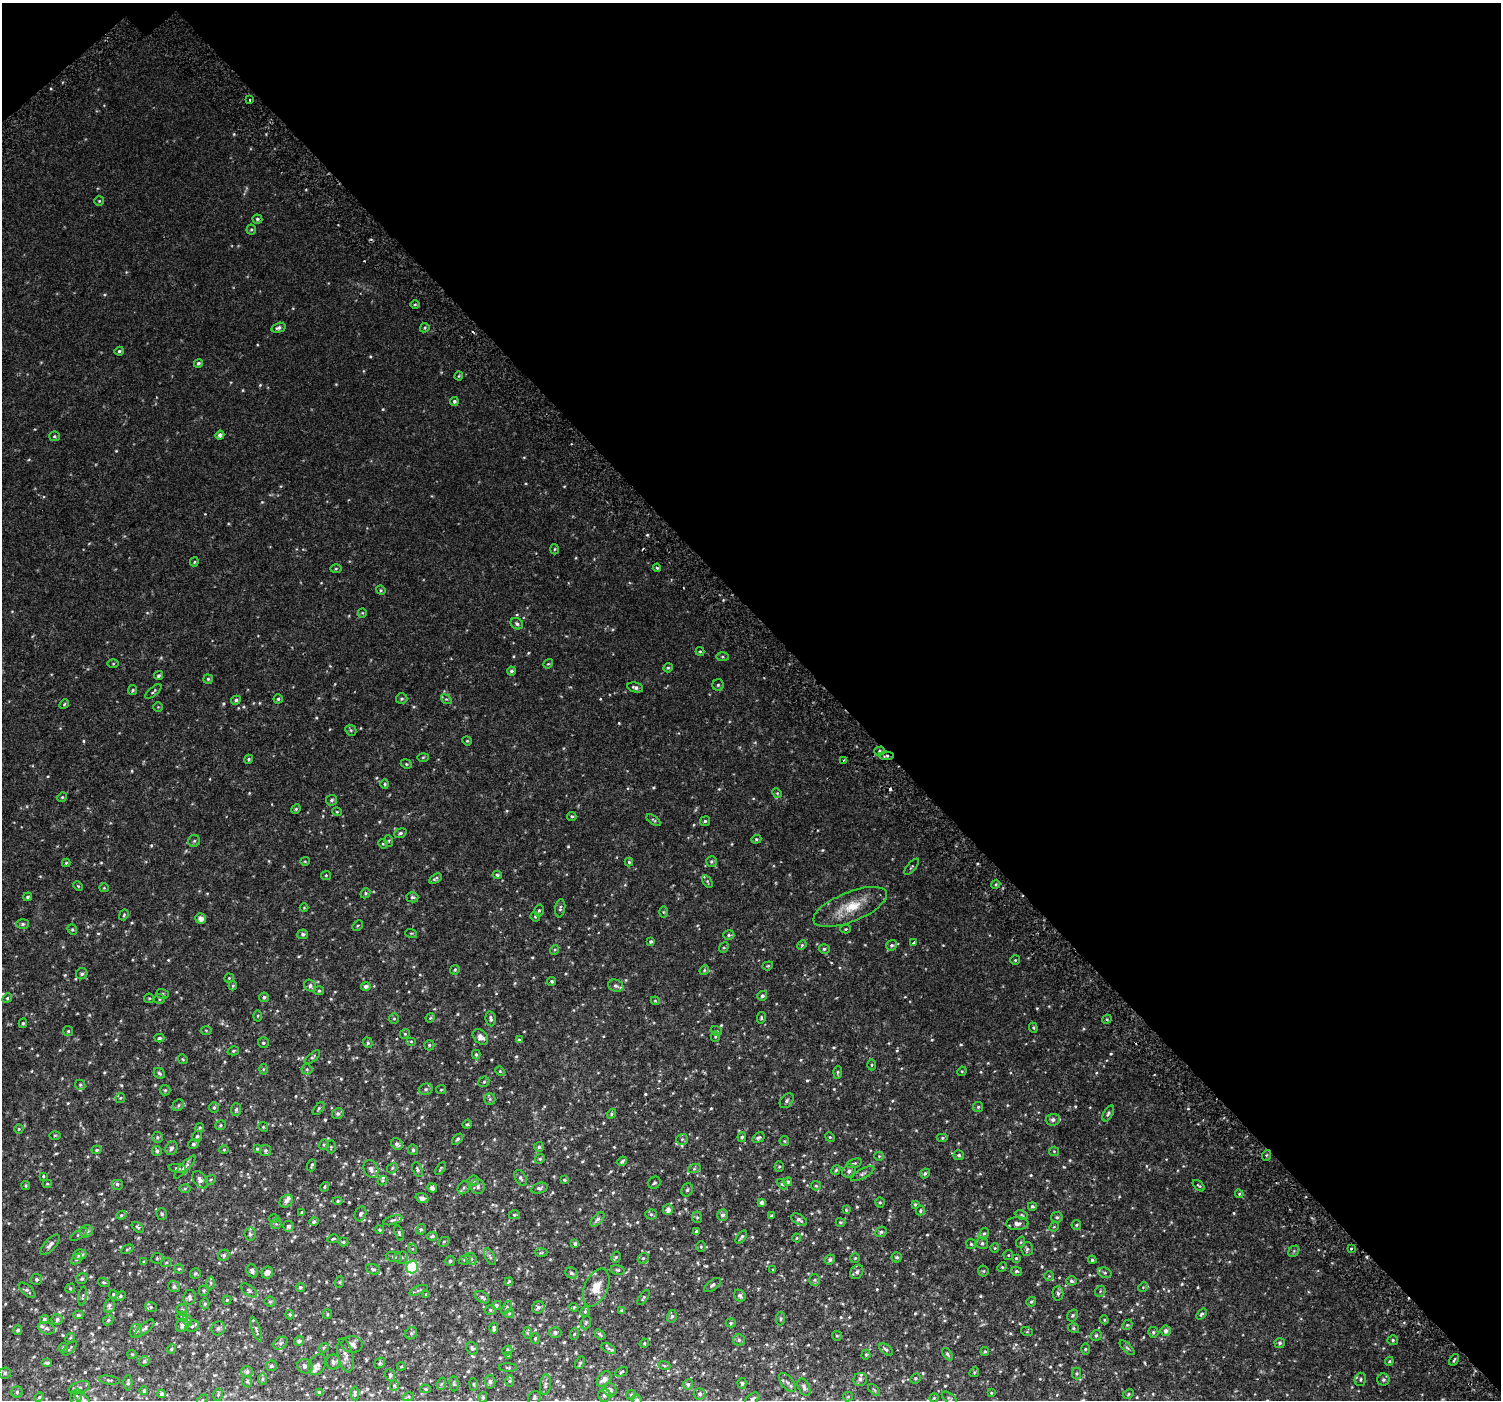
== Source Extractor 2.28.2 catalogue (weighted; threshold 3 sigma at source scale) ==
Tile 3 of 4 x 4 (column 3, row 1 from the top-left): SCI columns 3050-4548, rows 4472-5869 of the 6110 x 6080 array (HDU 1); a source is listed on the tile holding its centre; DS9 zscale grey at full resolution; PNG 1503 x 1402 px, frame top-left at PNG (2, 3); each listed source drawn as its Kron ellipse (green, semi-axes under 4 px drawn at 4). Shown black and unused: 45% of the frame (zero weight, under 2 of 3 exposures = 3% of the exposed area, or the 3 px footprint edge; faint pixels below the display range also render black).
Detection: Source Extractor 2.28.2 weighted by HDU 2 'WHT'; one run over the whole footprint, this tile lists its part. Background 0.0149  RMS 0.0057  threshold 0.0258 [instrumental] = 3 sigma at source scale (4.5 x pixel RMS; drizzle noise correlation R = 1.50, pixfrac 1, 0.0396/0.0396 arcsec/px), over >= 5 px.
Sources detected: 716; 5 cosmic-ray / hot-pixel residue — neither listed nor drawn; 16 inside a brighter listed object's ellipse — not listed separately; of the other 695, all 500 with FLUX_AUTO >= 0.552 (the completeness limit of this list) listed and drawn (195 fainter detections not listed), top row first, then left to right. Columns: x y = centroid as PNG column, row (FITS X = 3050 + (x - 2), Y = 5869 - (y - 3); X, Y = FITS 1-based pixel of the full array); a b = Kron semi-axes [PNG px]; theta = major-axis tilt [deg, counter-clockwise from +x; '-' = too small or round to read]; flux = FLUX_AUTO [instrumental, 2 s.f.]
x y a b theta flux
250 100 3 2 - 0.71
99 201 5 5 - 0.65
257 219 5 4 - 0.92
251 230 5 4 - 0.66
415 305 5 3 - 0.61
278 328 7 4 15 1.4
425 328 5 4 - 0.77
119 351 4 4 - 0.89
198 363 4 4 - 1.1
459 376 4 4 - 0.56
454 401 4 4 - 1.1
220 435 4 4 - 2
54 436 5 5 - 0.79
555 549 5 3 - 0.58
194 562 4 4 - 0.59
657 568 4 4 - 0.78
336 569 6 4 2 0.64
381 590 5 4 - 0.61
362 613 5 4 - 0.58
517 624 6 5 - 1.2
700 651 4 4 - 0.62
723 657 6 3 0 0.74
113 664 5 4 - 0.57
548 664 5 4 - 0.63
668 668 5 4 - 0.63
511 671 4 4 - 1.2
159 676 5 4 - 1.1
208 679 5 4 - 0.78
718 685 6 5 - 1.1
635 687 8 5 -13 1.6
133 690 5 4 - 0.74
153 691 10 3 40 0.86
278 699 4 4 - 0.84
402 699 5 5 - 0.99
446 699 5 4 - 0.8
236 700 5 4 - 1.1
64 704 5 4 - 0.63
158 707 5 5 - 0.55
351 730 6 5 - 0.81
467 741 5 4 - 0.59
880 751 5 4 - 1.1
886 756 7 4 -1 1.2
423 757 6 4 2 0.59
249 759 5 4 - 0.85
843 760 2 2 - 0.63
406 764 6 4 -22 0.67
385 784 4 4 - 0.59
777 793 5 4 - 0.67
62 797 5 4 - 0.7
332 800 5 5 - 1.1
296 809 5 4 - 0.76
337 812 5 3 - 0.55
572 816 4 4 - 0.87
654 820 8 3 -35 0.76
705 821 5 5 - 0.85
400 833 6 4 22 1.2
756 839 5 4 - 0.67
194 841 6 6 - 1
389 841 6 4 -73 0.56
383 844 5 4 - 0.59
305 861 5 4 - 0.6
711 861 5 5 - 0.93
629 862 4 4 - 0.69
66 863 4 4 - 0.69
911 867 10 3 49 0.77
326 875 5 4 - 0.63
497 875 5 4 - 0.77
436 879 7 4 32 1.1
707 881 7 4 -59 0.8
996 884 5 3 - 0.72
78 886 5 3 - 0.57
104 888 5 4 - 0.6
365 893 5 4 - 0.75
28 897 4 4 - 0.88
412 897 6 5 - 0.97
850 907 39 14 22 15
304 908 4 4 - 0.56
560 908 9 5 82 1.1
539 910 6 4 74 0.87
663 912 6 4 -89 0.59
124 915 6 4 68 0.7
535 917 5 4 - 0.61
200 918 5 5 - 3
23 924 6 5 - 1.1
358 926 6 4 45 0.59
846 929 5 4 - 0.6
72 930 5 4 - 0.76
411 933 6 4 -17 0.67
303 934 5 5 - 1.3
729 935 5 5 - 0.92
651 941 4 4 - 0.93
913 943 4 3 - 1.2
802 945 5 4 - 0.65
892 945 5 5 - 1
724 948 5 4 - 0.76
824 949 5 4 - 0.85
554 950 5 3 - 0.58
1015 960 5 5 - 0.71
768 966 5 4 - 0.65
455 970 5 4 - 0.75
704 970 5 4 - 0.63
82 974 6 5 - 1.3
229 978 4 4 - 0.64
552 981 4 4 - 0.92
233 986 4 3 - 0.63
310 986 6 5 - 1.5
366 986 5 4 - 2.1
616 986 8 6 -19 1.3
319 991 5 4 - 0.66
162 994 6 4 -17 0.98
762 996 5 5 - 1.4
264 997 5 5 - 1.2
7 998 5 4 - 0.72
149 998 5 4 - 0.62
159 999 6 5 - 0.84
655 1001 4 4 - 0.56
258 1016 5 3 - 0.55
430 1018 5 4 - 0.59
761 1018 6 4 78 0.78
394 1019 5 5 - 0.72
491 1019 8 5 -82 1.2
1107 1019 5 4 - 0.69
23 1023 5 4 - 0.83
1033 1028 5 4 - 0.66
206 1030 5 3 - 0.59
68 1031 5 5 - 0.8
716 1031 6 4 -18 0.77
405 1034 5 4 - 0.66
480 1037 9 6 -47 3.1
715 1037 5 4 - 0.68
159 1038 5 4 - 0.94
519 1040 4 3 - 0.96
411 1041 5 4 - 0.76
263 1043 5 5 - 0.88
368 1043 5 4 - 1.1
429 1045 5 5 - 0.93
233 1051 6 4 16 0.9
476 1054 5 4 - 0.94
312 1057 9 4 40 1.1
183 1059 5 4 - 0.61
872 1065 5 3 - 0.67
263 1069 5 3 - 0.56
307 1069 5 5 - 0.81
500 1071 5 4 - 0.66
962 1071 5 4 - 0.57
838 1072 6 4 86 0.82
159 1073 6 5 - 0.99
484 1082 6 5 - 0.75
80 1085 5 4 - 0.78
426 1089 7 5 15 1.2
165 1090 5 5 - 0.75
441 1090 5 4 - 0.6
120 1098 5 5 - 0.67
490 1099 6 5 - 0.9
787 1101 8 6 52 1.3
178 1105 6 5 - 0.92
978 1107 5 5 - 0.8
214 1108 5 4 - 0.89
236 1109 6 5 - 1.2
319 1109 8 4 52 0.81
1108 1113 9 4 61 1.2
338 1114 6 5 - 1.3
611 1114 5 4 - 0.82
1053 1120 7 6 - 1.8
467 1124 5 4 - 0.63
220 1125 5 5 - 0.82
263 1127 5 4 - 0.61
200 1128 4 4 - 0.69
19 1129 5 4 - 0.61
55 1135 6 4 1 0.55
197 1136 5 5 - 1
157 1137 5 5 - 0.95
742 1137 5 4 - 0.88
830 1137 5 4 - 0.6
758 1138 6 4 32 1.1
942 1138 6 4 0 0.94
457 1139 6 4 45 0.92
682 1139 6 5 - 0.91
784 1141 5 4 - 0.61
193 1144 5 4 - 1.1
397 1144 6 5 - 1.7
324 1145 5 4 - 0.76
331 1147 6 4 -89 0.69
539 1147 5 5 - 1.1
171 1148 7 5 59 1.3
257 1149 4 3 - 0.65
97 1150 5 4 - 0.81
224 1150 4 4 - 0.57
265 1150 5 5 - 1.1
413 1150 5 5 - 1.1
157 1151 5 5 - 1.3
1054 1151 5 4 - 0.59
959 1155 5 5 - 1.1
1267 1155 5 3 - 0.64
879 1156 5 4 - 0.6
540 1159 5 4 - 0.75
622 1161 5 4 - 1.2
854 1163 8 3 16 0.83
312 1165 6 3 70 0.71
779 1166 5 4 - 0.65
185 1167 15 4 47 1.9
177 1168 9 4 -6 1.2
392 1168 6 4 49 0.71
371 1169 9 7 -65 2.8
417 1169 8 4 -65 1
440 1169 7 3 52 0.61
694 1169 6 4 18 0.86
836 1170 5 4 - 0.78
849 1171 7 6 - 1.7
925 1173 5 4 - 1
863 1174 13 4 28 1.6
43 1176 4 3 - 0.58
521 1178 9 5 -60 1.2
200 1180 9 6 -49 2.3
211 1180 5 4 - 0.65
564 1180 4 3 - 0.56
382 1181 5 4 - 0.72
473 1181 6 5 - 1.1
788 1182 4 4 - 1.1
654 1183 6 5 - 0.94
47 1184 4 4 - 0.68
117 1184 6 5 - 1.1
782 1184 6 4 -43 0.71
26 1185 4 4 - 0.65
478 1186 7 7 - 1.5
816 1186 5 4 - 0.66
1199 1186 7 3 -43 0.62
325 1187 5 4 - 0.65
432 1188 5 4 - 2.1
464 1188 7 5 54 1.1
539 1188 8 5 17 1.2
185 1189 6 4 1 0.71
687 1190 7 5 61 1.1
1239 1194 4 4 - 0.66
422 1198 6 4 -18 1.8
286 1201 7 5 43 1.9
338 1201 4 4 - 0.78
762 1202 4 4 - 1.7
880 1202 5 4 - 0.65
915 1204 4 3 - 0.7
1032 1206 4 4 - 1.1
668 1210 5 5 - 2.5
846 1210 4 3 - 0.6
920 1211 5 4 - 0.73
302 1212 4 3 - 0.65
162 1214 6 5 - 0.93
360 1214 7 5 67 1.2
651 1214 5 5 - 0.82
121 1215 5 4 - 0.75
514 1215 5 4 - 0.74
723 1215 6 5 - 1.6
1022 1215 7 4 -26 0.73
771 1216 4 3 - 0.8
697 1217 6 5 - 0.86
1057 1217 6 5 - 1.2
274 1218 5 3 - 0.59
597 1219 9 5 47 1.6
393 1220 10 3 18 1
799 1220 9 5 -32 1.6
314 1222 5 4 - 1.4
840 1222 5 4 - 0.64
276 1224 5 5 - 0.85
1017 1224 11 6 3 2.6
1076 1225 5 4 - 0.71
288 1226 5 5 - 1.5
138 1227 7 4 -40 0.88
1054 1227 5 4 - 0.56
421 1229 5 4 - 0.84
380 1230 4 4 - 0.89
86 1231 6 6 - 1.6
696 1231 3 3 - 0.72
881 1232 6 5 - 1.1
399 1233 8 4 -72 0.74
984 1233 6 4 61 0.89
79 1234 9 3 33 0.77
250 1234 6 5 - 1.1
432 1236 5 3 - 0.98
741 1237 7 3 52 0.96
797 1238 4 4 - 0.59
333 1239 6 3 14 0.72
343 1242 5 4 - 0.67
444 1242 6 4 29 0.76
1021 1242 5 3 - 0.64
982 1243 6 6 - 1.3
575 1244 4 4 - 0.99
971 1244 5 4 - 0.66
50 1245 13 5 48 2.3
701 1247 5 5 - 0.72
995 1248 4 4 - 0.59
127 1249 6 3 26 0.61
413 1249 5 3 - 0.55
1027 1249 7 5 87 1.1
1351 1249 3 2 - 1
1294 1251 6 4 48 0.83
541 1253 6 4 2 0.64
80 1255 6 5 - 2.1
224 1255 6 5 - 1.1
1008 1255 5 5 - 0.6
394 1257 8 5 -9 0.97
490 1257 9 4 -63 1.1
616 1257 6 4 61 0.58
897 1257 5 5 - 1.1
157 1258 6 5 - 0.79
401 1258 7 6 - 1.2
643 1258 6 5 - 0.8
855 1258 5 5 - 0.7
1016 1258 4 4 - 0.65
76 1259 6 4 42 0.9
471 1259 6 5 - 1
465 1260 6 4 20 0.71
830 1260 5 5 - 1.1
1092 1260 4 4 - 0.93
450 1261 5 5 - 0.88
144 1262 4 3 - 0.87
166 1263 5 3 - 0.62
412 1267 6 6 - 45
1002 1267 5 4 - 0.69
179 1269 4 4 - 0.83
373 1269 7 5 -18 1.1
618 1270 7 5 -15 0.84
773 1270 3 3 - 0.71
252 1271 7 5 -68 2.1
983 1271 5 5 - 0.73
1016 1271 6 4 -13 0.87
857 1272 7 6 - 1.4
195 1273 5 5 - 0.86
267 1273 6 5 - 2.3
571 1273 6 5 - 1.1
1105 1273 7 5 -18 0.98
1049 1276 5 5 - 0.63
37 1279 5 5 - 1.2
82 1279 6 5 - 1.2
815 1280 6 5 - 0.84
1071 1281 5 4 - 1.1
104 1282 6 3 -19 0.66
340 1282 6 3 71 0.6
509 1282 4 2 - 0.59
211 1283 6 4 -89 0.95
713 1285 10 5 36 1.4
174 1287 6 5 - 1.4
300 1287 4 4 - 0.97
596 1287 20 11 65 7.9
1143 1287 5 4 - 0.6
70 1288 5 4 - 0.74
27 1290 10 5 -41 1.3
249 1290 10 5 -37 1.3
418 1290 9 3 23 0.99
204 1291 5 5 - 0.93
1100 1291 6 5 - 0.7
1058 1293 7 5 -88 1.1
113 1294 4 3 - 0.66
426 1294 4 3 - 0.71
83 1296 9 3 83 0.72
120 1296 6 4 28 0.85
740 1296 6 5 - 1.6
189 1297 7 6 - 1.6
482 1297 8 5 -35 1.4
644 1297 8 4 56 0.76
227 1300 4 4 - 0.64
270 1302 5 5 - 0.85
1031 1302 5 4 - 0.86
205 1304 6 4 87 0.83
496 1305 5 4 - 1.4
109 1306 7 5 74 1.5
151 1307 6 5 - 0.74
507 1307 7 4 59 0.85
538 1307 6 6 - 1.4
574 1307 4 4 - 0.7
182 1310 6 5 - 1.1
490 1310 5 5 - 0.79
622 1310 4 4 - 0.98
585 1311 5 4 - 0.67
509 1313 5 4 - 0.71
290 1314 5 4 - 0.78
327 1314 5 4 - 0.64
1201 1314 6 4 50 0.95
78 1315 5 4 - 1
1073 1315 6 5 - 0.93
182 1316 5 5 - 0.75
672 1316 6 5 - 0.98
781 1318 7 4 84 0.77
44 1319 4 4 - 1.1
57 1319 6 5 - 1.4
108 1320 6 4 47 0.8
187 1320 6 4 -72 0.84
1104 1320 4 4 - 0.57
586 1323 7 5 68 0.86
731 1323 5 4 - 0.87
182 1325 7 6 - 2.5
1127 1325 6 4 42 0.74
192 1326 7 5 20 1.3
46 1328 9 6 -20 1.6
145 1328 12 5 40 1.5
218 1328 7 6 - 1.5
494 1328 6 3 87 1.1
1073 1328 5 4 - 0.93
256 1329 13 4 -71 1.7
18 1330 5 4 - 1.1
136 1331 7 6 - 1.4
1166 1331 5 5 - 1.6
1027 1332 6 4 -18 0.64
1153 1332 5 5 - 1
411 1333 6 5 - 1
527 1333 6 4 -88 0.56
555 1333 6 5 - 1.2
574 1334 6 3 72 0.64
600 1334 6 3 -39 0.86
1096 1335 5 5 - 0.96
837 1336 5 4 - 0.62
70 1338 5 4 - 0.58
535 1338 6 4 86 0.87
739 1340 6 6 - 1.1
1393 1340 5 5 - 1.1
299 1341 5 5 - 1.5
280 1343 8 5 41 1.3
644 1343 5 4 - 0.63
1280 1343 5 5 - 1.1
352 1344 10 8 -3 2.7
63 1348 5 4 - 0.65
70 1348 9 3 46 0.7
324 1348 5 4 - 0.68
472 1348 7 5 -71 1.1
608 1348 8 4 -32 1.3
1127 1348 9 4 -44 0.98
171 1349 5 4 - 0.7
886 1349 8 4 -37 1.1
1085 1349 5 3 - 0.58
507 1351 5 4 - 1.1
985 1352 4 4 - 0.79
132 1354 5 4 - 0.56
947 1354 7 4 -56 0.86
345 1355 17 7 -78 2.9
866 1355 5 4 - 0.69
508 1356 3 3 - 0.55
1454 1360 6 3 55 0.71
144 1361 5 4 - 0.78
1389 1361 4 4 - 0.59
333 1362 7 7 - 1.8
47 1363 5 4 - 1.1
380 1363 6 5 - 0.74
580 1363 7 4 64 0.92
317 1365 11 8 61 2.1
664 1365 6 4 -21 0.7
271 1366 5 5 - 1.2
305 1366 8 7 - 1.5
401 1366 4 3 - 0.61
508 1367 9 3 -1 0.68
247 1371 6 5 - 1.7
621 1372 7 3 28 0.6
974 1372 5 4 - 0.61
5 1373 6 5 - 1.1
1076 1373 6 4 89 0.74
390 1375 6 4 -69 0.8
915 1378 5 4 - 0.68
263 1379 6 4 89 0.94
604 1379 9 6 50 2.8
860 1379 7 6 - 1.6
1360 1379 7 5 76 1.1
109 1380 10 4 -9 0.94
1383 1380 6 6 - 1.3
510 1381 6 4 89 0.69
247 1382 6 5 - 0.87
490 1382 7 5 -87 1.2
787 1382 11 6 -50 2.2
128 1383 8 4 -88 0.89
742 1383 5 4 - 0.87
441 1384 6 4 70 0.69
454 1384 7 4 -87 0.76
474 1384 6 3 -82 0.58
688 1384 5 5 - 1.1
545 1385 10 5 86 1.5
394 1386 5 4 - 0.77
804 1387 9 5 -63 1.4
79 1388 11 6 20 1.7
426 1389 5 4 - 0.74
144 1390 4 4 - 1
610 1390 7 6 - 1.9
874 1390 7 4 -45 0.84
17 1392 6 5 - 0.99
319 1392 4 4 - 1.2
355 1393 7 3 -87 0.9
991 1393 4 3 - 0.57
162 1394 4 4 - 1.3
700 1394 6 5 - 1.2
1128 1394 6 4 25 0.66
218 1395 6 4 78 0.77
604 1395 6 6 - 1.5
631 1395 5 5 - 0.7
39 1397 5 4 - 0.63
76 1397 7 5 71 1.4
408 1397 5 3 - 0.58
483 1397 5 4 - 0.86
848 1397 5 4 - 0.61
534 1398 7 6 - 1.1
934 1398 4 4 - 0.68
949 1398 9 4 -37 0.99
82 1399 9 4 -41 1.2
752 1399 8 5 38 1.3
202 1400 6 4 45 0.84
637 1400 5 5 - 1.2
Overlapping masked pixels (flux is a lower limit): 1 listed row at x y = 886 756
Isophote crosses this tile's border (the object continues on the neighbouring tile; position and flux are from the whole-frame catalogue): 4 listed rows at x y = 82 1399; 752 1399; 202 1400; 637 1400